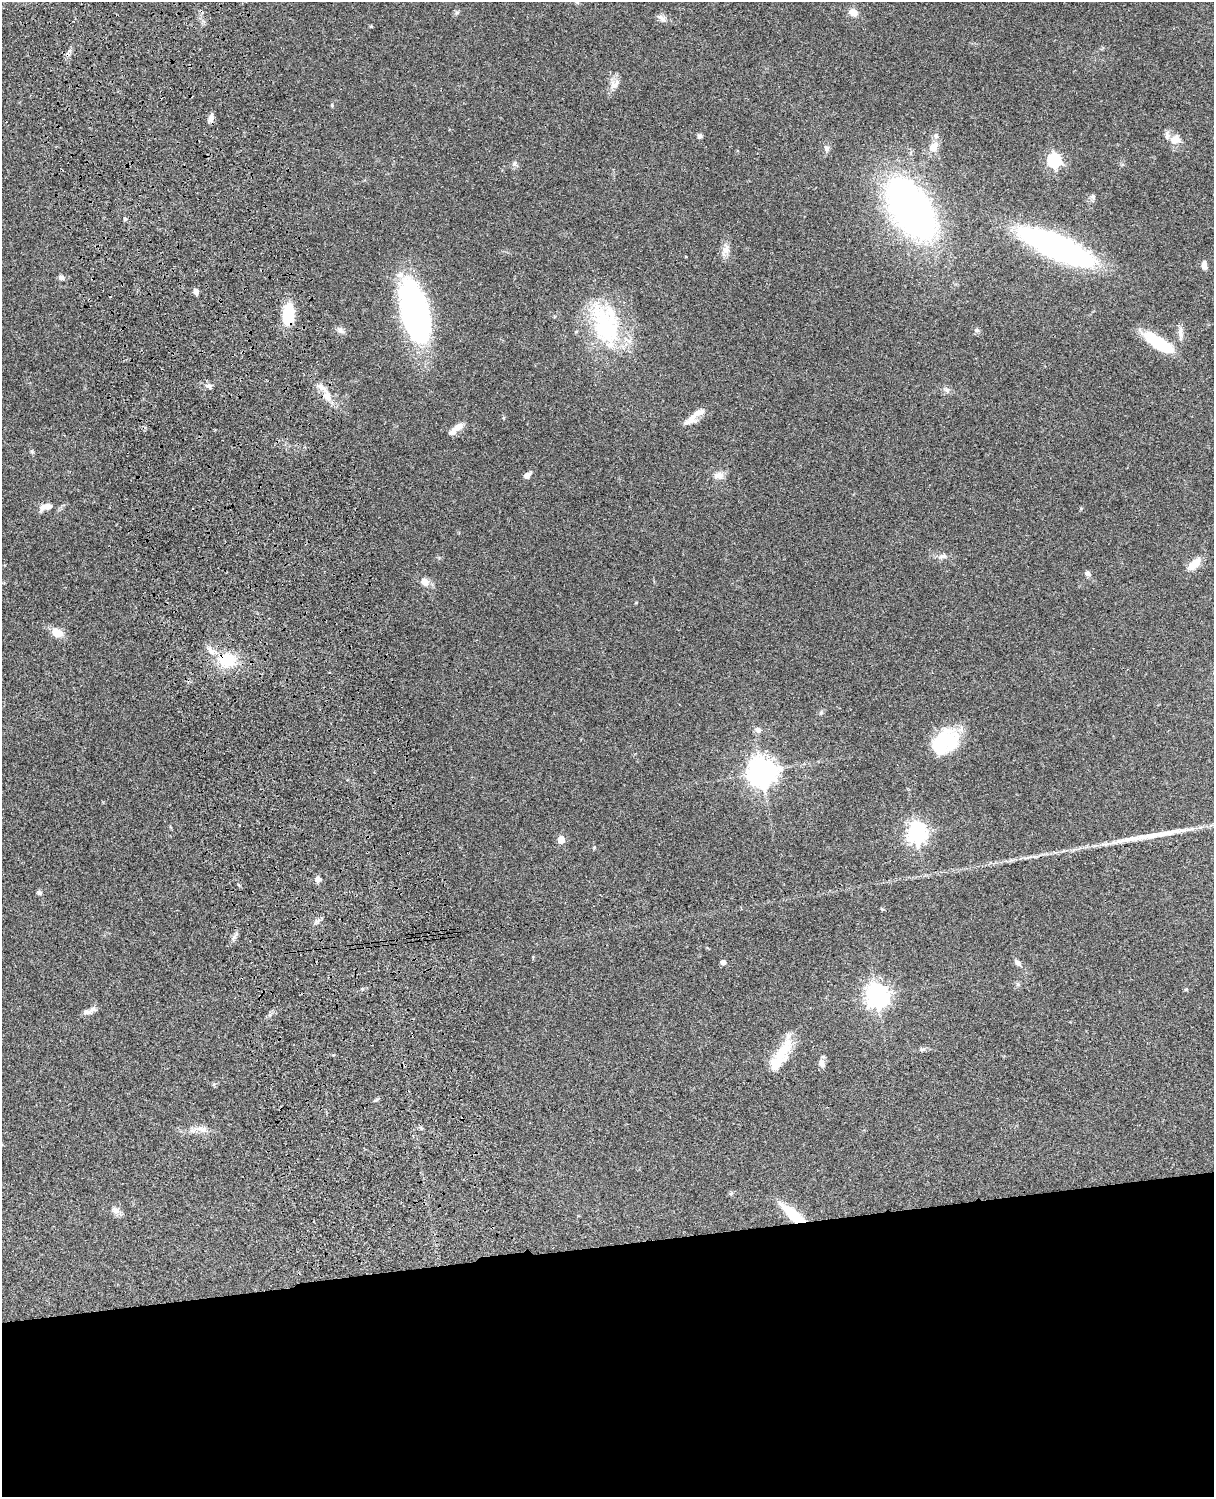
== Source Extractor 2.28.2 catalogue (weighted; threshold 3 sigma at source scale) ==
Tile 11 of 4 x 3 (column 3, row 3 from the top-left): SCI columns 2545-3756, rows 278-1772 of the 5087 x 4927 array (HDU 1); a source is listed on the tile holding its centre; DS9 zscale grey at full resolution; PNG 1216 x 1499 px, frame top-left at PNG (2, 2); no overlay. Shown black and unused: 17% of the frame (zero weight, under 3 of 4 exposures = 6% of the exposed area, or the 3 px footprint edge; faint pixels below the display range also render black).
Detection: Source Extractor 2.28.2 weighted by HDU 2 'WHT'; one run over the whole footprint, this tile lists its part. Background 0.0867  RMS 0.0062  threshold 0.0278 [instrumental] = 3 sigma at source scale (4.5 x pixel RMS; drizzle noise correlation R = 1.50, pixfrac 1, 0.05/0.05 arcsec/px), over >= 5 px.
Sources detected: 76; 3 inside a brighter object's white glare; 1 long thin detection or spike segment (spike, bleed or trail) — not listed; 5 inside a brighter listed object's ellipse — not listed separately; the other 67 listed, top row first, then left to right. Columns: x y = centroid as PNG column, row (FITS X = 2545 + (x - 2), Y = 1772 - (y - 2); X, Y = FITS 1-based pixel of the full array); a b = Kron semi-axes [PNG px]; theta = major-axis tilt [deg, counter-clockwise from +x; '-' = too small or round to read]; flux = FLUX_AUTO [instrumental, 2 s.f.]
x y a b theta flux
576 2 6 4 -45 0.89
853 12 10 8 -29 4.3
457 13 6 4 1 1.1
662 18 14 6 -39 2.5
371 26 4 4 - 0.56
615 84 19 10 44 4.8
332 105 5 4 - 0.69
211 118 11 6 64 2.7
699 136 7 5 71 1.5
1175 140 14 11 11 6.1
933 147 11 8 60 7.4
827 149 7 7 - 1.6
1054 160 6 6 - 110
515 164 8 7 - 1.7
1093 196 7 5 -70 1.3
910 208 48 26 -58 330
125 219 5 4 - 0.77
1057 247 51 15 -24 280
726 249 16 8 80 4.4
1204 265 10 6 90 3.3
61 277 6 6 - 2.2
196 292 6 5 - 2.7
415 312 55 23 -76 190
288 314 19 10 86 25
606 326 53 29 -67 66
340 330 9 7 -51 2.1
1180 334 20 5 -84 3.1
1159 343 36 11 -33 28
208 386 9 6 -12 2.1
947 390 8 5 -46 1.5
327 397 14 8 -61 5.4
692 418 24 10 42 6.6
456 429 21 6 38 5.3
32 451 5 5 - 0.87
527 475 7 6 - 3.2
719 475 13 9 2 4.4
46 507 19 8 13 5.5
943 556 13 7 9 2.7
1194 564 15 8 44 8.8
1088 573 7 6 - 1.9
424 582 10 9 - 4.5
57 633 15 10 -27 6.8
211 650 17 8 -50 5.1
227 660 17 14 6 23
821 713 6 5 - 1
758 730 7 7 - 2.5
948 741 31 27 46 29
762 772 10 9 - 690
917 833 7 7 - 340
561 839 5 5 - 12
318 879 7 6 - 2.4
39 893 6 6 - 1.3
882 909 6 3 -18 0.63
234 937 12 5 52 2.3
723 962 5 4 - 2.9
1017 963 9 6 -49 1.9
1018 984 7 4 -89 1
1186 989 6 4 1 0.65
877 995 8 8 - 490
87 1012 12 7 2 2.6
922 1049 9 4 8 1.3
780 1054 30 22 53 18
822 1063 10 7 -77 3.7
376 1100 7 4 36 0.88
203 1130 11 9 1 3.6
116 1211 11 9 -28 3.4
793 1214 33 10 -39 20
Overlapping masked pixels (flux is a lower limit): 3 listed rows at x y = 288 314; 227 660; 793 1214
Isophote crosses this tile's border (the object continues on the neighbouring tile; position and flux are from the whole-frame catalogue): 1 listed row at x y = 576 2
Unlisted compact peaks at least as high as the median listed source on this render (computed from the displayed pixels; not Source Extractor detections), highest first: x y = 594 847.